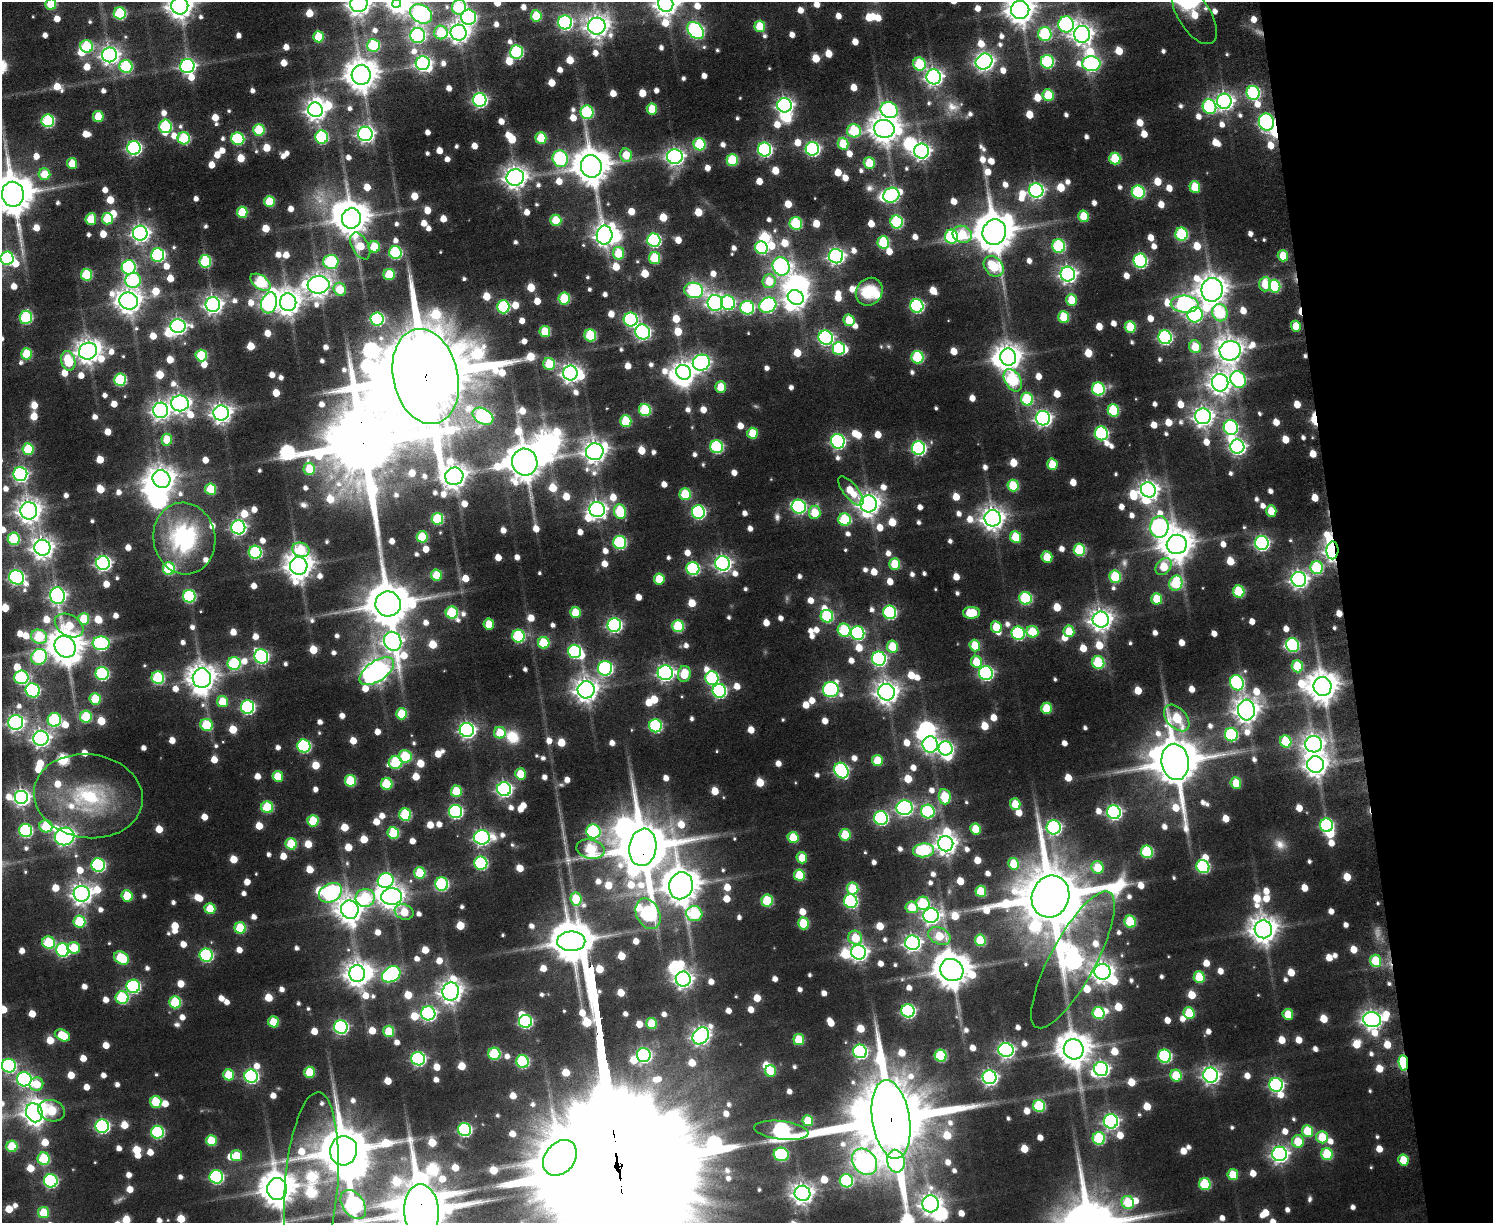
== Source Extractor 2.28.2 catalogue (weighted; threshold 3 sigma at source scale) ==
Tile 9 of 3 x 4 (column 3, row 3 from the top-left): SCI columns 3269-4759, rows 1251-2471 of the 4970 x 4990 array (HDU 1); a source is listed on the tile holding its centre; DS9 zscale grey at full resolution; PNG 1495 x 1225 px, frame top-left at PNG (2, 2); each listed source drawn as its Kron ellipse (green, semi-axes under 4 px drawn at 4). Shown black and unused: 10% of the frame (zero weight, under 3 of 6 exposures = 4% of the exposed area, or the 3 px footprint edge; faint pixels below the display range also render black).
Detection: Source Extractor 2.28.2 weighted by HDU 2 'WHT'; one run over the whole footprint, this tile lists its part. Background 0.0783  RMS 0.011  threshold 0.0442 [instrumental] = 3 sigma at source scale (4.09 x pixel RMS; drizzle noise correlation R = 1.36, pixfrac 0.8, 0.05/0.05 arcsec/px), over >= 5 px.
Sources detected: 1363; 7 too faint to see at this stretch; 49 inside a brighter object's white glare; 2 cosmic-ray / hot-pixel residue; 2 long thin detections or spike segments (spike, bleed or trail) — neither listed nor drawn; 19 inside a brighter listed object's ellipse — not listed separately; of the other 1284, all 500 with FLUX_AUTO >= 29.4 (the completeness limit of this list) listed and drawn (784 fainter detections not listed), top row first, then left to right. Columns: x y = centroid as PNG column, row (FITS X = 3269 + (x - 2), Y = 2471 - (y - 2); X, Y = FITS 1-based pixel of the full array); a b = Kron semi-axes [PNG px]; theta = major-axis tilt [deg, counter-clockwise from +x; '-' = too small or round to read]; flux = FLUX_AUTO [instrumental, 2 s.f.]
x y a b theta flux
51 4 5 5 - 42
359 4 8 8 - 910
397 4 4 4 - 200
666 4 8 7 - 930
180 6 8 8 - 1300
459 7 7 7 - 76
1020 10 9 9 - 1600
120 13 6 6 - 84
421 14 12 8 -32 480
1194 15 33 16 -57 36
536 16 6 5 - 40
469 17 7 7 - 240
565 22 7 7 - 240
1066 24 8 8 - 270
597 26 8 8 - 910
760 26 6 5 - 45
696 30 10 7 -47 250
441 32 7 6 - 48
458 33 8 8 - 700
1045 34 7 6 - 110
1082 34 8 8 - 760
418 35 7 7 - 230
318 37 5 5 - 42
374 45 6 6 - 76
87 46 6 6 - 80
517 52 7 6 - 130
110 55 7 7 - 560
984 62 9 7 32 550
1047 62 7 6 - 120
423 63 7 7 - 300
919 64 6 6 - 71
1091 64 9 7 -4 330
126 66 6 6 - 100
187 66 7 7 - 280
361 75 10 9 - 2100
934 77 7 7 - 480
1253 93 7 6 - 150
1048 95 6 5 - 48
480 100 7 6 - 260
1224 101 7 7 - 490
785 105 7 7 - 420
1209 107 7 6 - 140
652 109 6 5 - 39
315 110 7 7 - 650
889 110 9 8 - 220
587 112 7 6 - 96
98 116 5 5 - 35
48 121 6 6 - 120
1266 122 9 7 -75 270
165 126 6 6 - 97
884 129 10 9 - 1600
259 130 6 5 - 64
854 131 7 6 - 79
365 134 7 7 - 410
322 137 6 6 - 120
184 138 6 6 - 82
541 138 6 5 - 48
238 139 6 6 - 100
699 144 6 6 - 77
843 144 6 5 - 39
134 148 7 7 - 250
765 149 7 6 - 230
812 149 7 6 - 220
921 151 7 7 - 440
626 155 7 6 - 30
675 157 8 7 - 480
1115 158 6 5 - 60
560 159 8 7 - 160
732 160 6 5 - 67
72 163 5 5 - 31
869 163 6 5 - 38
591 166 11 10 - 2900
44 174 6 6 - 31
515 177 9 8 - 910
1195 187 6 5 - 40
1036 190 7 7 - 320
1138 192 6 6 - 120
13 194 12 11 - 4200
891 195 8 7 - 210
269 201 5 5 - 44
242 212 6 5 - 53
1084 216 6 5 - 37
351 218 10 9 - 2600
91 219 6 5 - 38
107 219 6 5 - 44
556 220 6 5 - 43
897 222 6 6 - 120
796 223 6 6 - 81
994 232 13 11 67 3600
140 233 7 7 - 510
962 234 10 8 -21 44
1182 234 6 6 - 100
604 235 9 8 - 740
951 237 7 6 - 130
654 240 7 6 - 170
883 242 6 6 - 80
360 246 14 8 -61 32
1059 246 7 6 - 120
374 247 6 5 - 43
761 248 6 6 - 110
395 253 6 6 - 110
618 253 6 5 - 44
158 255 6 6 - 170
836 256 7 7 - 390
1283 256 5 5 - 30
7 258 6 6 - 140
654 258 6 5 - 60
205 261 6 6 - 87
1140 261 7 6 - 190
331 262 7 7 - 110
781 266 9 8 - 400
994 266 11 8 -48 67
129 267 7 7 - 170
1068 274 7 7 - 460
86 275 6 5 - 63
389 275 6 5 - 50
133 280 8 7 - 110
769 281 7 6 - 32
260 282 11 6 -35 100
1265 284 7 6 - 37
319 285 11 8 6 930
1275 286 6 5 - 76
340 289 7 6 - 34
694 290 9 7 -11 130
1212 290 12 10 81 1700
869 292 14 12 49 39
796 297 8 7 - 730
564 299 6 5 - 66
1071 300 6 5 - 32
129 301 9 8 - 1200
288 302 9 8 - 1200
269 303 10 7 73 320
715 303 8 7 - 370
728 303 7 7 - 170
213 304 7 7 - 530
1185 304 14 8 -4 360
768 305 9 7 28 250
917 306 7 6 - 180
503 307 6 6 - 110
747 308 7 7 - 140
1220 313 8 7 - 78
1195 315 8 7 - 210
26 317 6 6 - 110
1064 317 6 5 - 51
377 319 6 6 - 140
631 319 7 7 - 190
849 320 6 5 - 35
178 326 7 7 - 380
1296 326 5 5 - 30
1130 327 6 5 - 49
545 332 6 5 - 43
643 332 8 7 - 280
590 335 6 6 - 79
1165 337 7 6 - 220
826 338 7 7 - 260
1195 347 6 5 - 32
839 348 6 6 - 94
88 351 9 8 - 1100
1230 351 10 9 - 1300
26 354 5 5 - 50
201 355 6 5 - 68
917 357 6 6 - 89
1008 357 8 8 - 1200
68 361 10 7 -76 55
701 363 9 8 - 400
549 364 6 6 - 48
684 372 8 7 - 800
570 373 7 7 - 590
426 377 48 32 -77 41000
1238 379 9 7 -63 170
120 380 6 6 - 100
1013 380 12 7 -60 100
1220 383 9 8 - 930
721 387 5 5 - 33
1098 389 6 6 - 130
1027 399 6 6 - 80
180 403 9 8 - 520
161 410 7 7 - 520
645 410 6 6 - 85
1113 410 6 5 - 74
221 413 7 7 - 670
483 416 11 7 -31 240
1203 416 8 8 - 670
1043 418 7 7 - 410
626 421 6 5 - 60
1231 427 7 7 - 180
752 433 5 5 - 35
1101 433 7 6 - 160
167 440 6 5 - 32
838 441 7 7 - 250
717 447 6 6 - 130
1237 447 7 7 - 330
918 448 7 6 - 230
28 449 6 6 - 57
595 452 9 8 - 860
525 462 13 12 - 3000
1052 464 5 5 - 30
309 469 6 5 - 36
20 474 7 7 - 250
454 476 9 9 - 1100
161 479 9 8 - 1100
1013 486 6 5 - 55
210 489 6 5 - 43
1148 490 8 7 - 610
851 491 18 7 -51 30
685 494 6 5 - 57
869 504 8 8 - 900
799 507 7 6 - 220
597 509 8 7 - 520
29 511 8 8 - 1000
620 511 7 6 - 60
1271 511 5 5 - 31
698 512 7 6 - 190
815 512 7 5 83 35
993 518 8 8 - 970
437 519 6 5 - 76
845 520 6 6 - 75
238 527 7 7 - 320
1159 527 10 9 - 400
422 537 5 5 - 51
1016 537 6 5 - 43
184 538 36 31 -80 150
14 539 6 6 - 76
620 542 6 6 - 130
1262 543 7 7 - 260
1177 544 10 9 - 2100
42 548 8 8 - 810
301 550 9 7 -21 54
1079 550 6 5 - 80
1332 550 9 6 88 390
255 552 6 6 - 130
1047 557 6 5 - 30
103 563 7 7 - 340
723 563 7 7 - 390
895 564 6 5 - 45
299 566 9 9 - 1500
1164 567 9 6 50 35
1317 567 6 6 - 86
169 569 6 6 - 72
693 569 6 6 - 130
437 575 6 5 - 36
17 577 8 7 - 310
1115 577 6 5 - 67
659 579 5 5 - 31
1299 579 7 7 - 490
1176 583 7 6 - 76
1239 592 6 5 - 66
57 596 8 7 - 380
189 596 6 6 - 120
1026 598 6 6 - 100
1157 599 6 5 - 35
388 604 13 12 - 4800
575 612 5 5 - 34
890 612 7 6 - 160
452 613 6 6 - 75
971 613 8 6 2 41
827 616 6 6 - 91
84 619 6 5 - 45
1101 620 8 8 - 880
489 624 5 5 - 30
614 625 7 7 - 240
69 626 15 10 -31 40
678 626 6 6 - 80
996 627 6 5 - 30
844 630 6 6 - 75
1069 631 6 5 - 30
1032 632 6 5 - 39
858 633 7 6 - 160
1018 633 7 6 - 150
518 636 6 6 - 110
39 637 8 7 - 65
393 641 10 8 -62 550
101 643 8 7 - 190
544 643 6 5 - 58
1293 645 7 6 - 120
892 646 6 5 - 36
975 646 6 5 - 40
65 647 11 10 - 2600
575 651 7 6 - 150
261 656 7 6 - 220
39 657 8 7 - 120
879 659 7 7 - 230
976 662 6 5 - 33
234 663 6 6 - 110
1098 663 6 6 - 81
1297 666 6 5 - 44
605 668 7 7 - 210
377 671 20 10 34 950
102 673 6 6 - 140
665 673 7 7 - 380
986 673 7 7 - 240
684 674 8 6 78 33
21 677 7 7 - 150
158 678 6 6 - 97
202 678 9 9 - 1500
712 678 7 6 - 130
1237 683 8 6 -63 170
1322 687 9 9 - 2000
33 690 7 7 - 170
586 690 8 8 - 1000
831 690 8 7 - 220
719 691 7 7 - 190
887 692 8 8 - 940
95 699 6 5 - 50
222 701 5 5 - 31
247 707 7 6 - 190
1047 708 6 5 - 43
1246 710 10 8 -85 1100
401 714 5 5 - 43
86 717 6 6 - 63
1177 718 15 10 -48 61
54 720 7 6 - 120
16 722 7 7 - 400
206 725 6 6 - 62
655 726 6 6 - 140
467 730 7 7 - 400
500 733 6 5 - 34
1231 735 7 6 - 120
41 738 7 7 - 520
1286 741 6 5 - 53
930 744 8 7 - 400
1314 744 8 8 - 730
304 746 6 6 - 140
946 748 7 7 - 250
405 756 6 6 - 74
877 761 5 5 - 38
395 762 7 6 - 79
1175 762 18 14 -81 6100
1316 764 8 8 - 980
841 770 8 6 -60 220
520 774 5 5 - 34
278 776 5 5 - 33
350 781 6 5 - 62
1236 783 6 5 - 36
387 784 6 5 - 61
504 789 7 7 - 330
456 791 5 5 - 43
88 796 55 42 -7 130
21 797 7 7 - 390
945 797 8 6 -83 45
1015 804 6 5 - 32
267 807 6 6 - 66
904 808 8 7 - 330
456 811 7 6 - 190
928 812 7 6 - 130
1114 812 7 7 - 280
405 815 6 6 - 85
881 818 7 6 - 200
313 821 5 5 - 52
1327 825 7 6 - 170
46 826 6 6 - 54
1054 827 7 7 - 250
976 829 5 5 - 35
26 831 6 6 - 130
593 832 7 7 - 140
393 833 6 5 - 64
845 835 5 5 - 44
65 836 10 8 16 520
482 837 8 7 - 350
793 838 6 5 - 43
291 844 6 5 - 51
946 844 8 7 - 830
643 847 19 13 82 8400
590 849 14 9 -12 90
924 850 10 7 6 110
1147 852 6 6 - 93
802 858 5 5 - 30
481 863 6 6 - 140
1014 864 5 5 - 34
98 865 7 6 - 170
1097 867 6 6 - 34
1203 867 7 6 - 130
420 873 6 5 - 52
799 875 6 5 - 47
386 881 8 7 - 190
442 884 6 6 - 130
681 886 13 11 76 2900
853 889 6 5 - 46
981 891 5 5 - 44
330 893 12 9 29 210
82 894 8 8 - 740
127 896 5 5 - 42
392 897 10 8 1 1100
1051 897 21 18 70 12000
365 898 9 9 - 75
576 899 6 5 - 39
767 901 6 5 - 59
851 901 7 6 - 160
923 903 6 6 - 70
912 907 6 5 - 33
210 909 5 5 - 34
350 910 9 9 - 1300
404 912 9 7 -21 32
648 914 16 11 -64 210
694 914 8 7 - 110
931 916 8 7 - 440
79 922 6 6 - 65
1130 922 6 5 - 62
803 923 6 5 - 51
240 928 6 5 - 52
1263 929 9 9 - 1400
939 936 12 8 -25 38
855 938 7 6 - 33
980 940 6 5 - 53
571 941 14 10 -1 4000
49 943 6 6 - 79
912 943 7 7 - 440
74 948 6 6 - 36
63 950 7 6 - 150
859 952 7 7 - 470
206 955 7 6 - 150
121 958 8 6 -32 61
1073 960 77 22 62 600
1376 961 6 5 - 43
952 970 12 10 -35 2900
1102 972 8 8 - 820
357 974 8 7 - 1100
391 974 10 7 32 220
1199 977 6 5 - 48
683 979 7 7 - 490
133 986 7 6 - 170
451 992 9 8 - 930
122 998 6 6 - 90
175 1002 6 6 - 76
908 1011 7 6 - 200
428 1013 7 7 - 280
1098 1013 6 6 - 76
1189 1013 6 5 - 50
1288 1014 5 5 - 30
1372 1020 9 7 -8 600
525 1021 6 6 - 170
273 1022 5 5 - 34
651 1023 5 5 - 40
341 1027 7 6 - 230
389 1031 6 5 - 41
62 1035 8 5 -26 34
701 1036 9 7 50 490
799 1040 5 5 - 41
1074 1049 10 10 - 2300
1006 1050 7 7 - 350
860 1051 7 6 - 230
494 1054 6 6 - 82
644 1055 7 7 - 250
941 1056 6 6 - 79
1165 1056 7 6 - 140
418 1059 7 6 - 220
522 1062 6 6 - 120
1403 1063 8 4 -83 120
9 1066 7 6 - 180
1101 1069 7 7 - 310
771 1071 6 5 - 36
310 1072 5 5 - 43
229 1075 5 5 - 41
1211 1075 7 7 - 450
251 1076 7 6 - 210
1176 1076 6 5 - 45
989 1077 7 7 - 370
24 1079 7 7 - 250
36 1084 7 6 - 29
1276 1085 7 6 - 260
156 1102 6 5 - 49
1039 1106 6 6 - 80
52 1111 13 10 -17 51
34 1113 10 8 -62 830
891 1119 40 19 -81 23000
808 1121 5 5 - 42
1111 1121 7 7 - 350
102 1126 7 6 - 210
464 1130 6 6 - 180
781 1130 27 9 -7 350
1307 1131 6 5 - 44
157 1132 6 6 - 130
1322 1137 6 6 - 40
1099 1138 6 6 - 89
211 1140 5 5 - 41
1298 1141 6 6 - 33
12 1146 5 5 - 49
344 1151 15 13 77 7100
781 1154 7 6 - 110
1280 1154 7 7 - 450
1327 1154 6 5 - 67
237 1156 5 5 - 32
560 1158 20 15 50 3700
44 1159 6 6 - 69
1403 1160 5 5 - 33
896 1161 11 8 -78 220
864 1162 14 11 -52 520
1233 1175 5 5 - 35
216 1177 7 6 - 170
51 1181 7 6 - 170
846 1181 7 6 - 120
1205 1184 6 5 - 70
311 1185 93 26 85 280
277 1189 11 10 - 2700
802 1193 8 7 - 790
1128 1202 6 6 - 45
353 1204 16 10 -55 370
931 1204 8 8 - 780
422 1212 27 17 -86 10000
44 1213 5 5 - 38
Overlapping masked pixels (flux is a lower limit): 7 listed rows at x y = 1266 122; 426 377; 1332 550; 643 847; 1403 1063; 891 1119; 422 1212
Isophote crosses this tile's border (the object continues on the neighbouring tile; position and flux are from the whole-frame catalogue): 14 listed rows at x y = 51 4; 359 4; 397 4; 666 4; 180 6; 459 7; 1020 10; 421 14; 13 194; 7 258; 9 1066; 891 1119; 353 1204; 422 1212